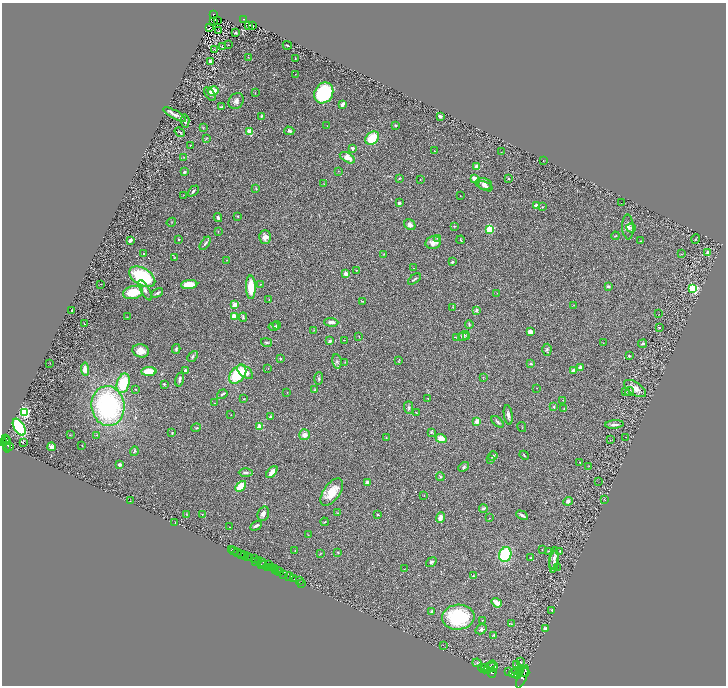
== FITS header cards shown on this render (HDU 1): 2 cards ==
NAXIS1  =                 1448
NAXIS2  =                 1367

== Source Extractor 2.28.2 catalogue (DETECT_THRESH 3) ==
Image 1448 x 1367 px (HDU 1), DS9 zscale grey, zoomed out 1/2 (1 PNG px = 2 x 2 image px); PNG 728 x 688 px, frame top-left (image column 1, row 1366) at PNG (2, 3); each listed source drawn as its Kron ellipse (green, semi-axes under 4 px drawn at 4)
Background 0.394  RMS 0.028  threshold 0.0837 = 3 sigma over >= 5 px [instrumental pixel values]
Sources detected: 326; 29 cannot appear on this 1/2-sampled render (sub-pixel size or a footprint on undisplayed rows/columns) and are neither listed nor drawn; the other 297 listed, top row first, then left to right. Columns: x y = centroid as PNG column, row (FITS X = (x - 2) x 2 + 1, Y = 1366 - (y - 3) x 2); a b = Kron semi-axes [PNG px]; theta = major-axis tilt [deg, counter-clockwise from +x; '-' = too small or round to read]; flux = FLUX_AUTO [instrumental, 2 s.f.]
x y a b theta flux
213 14 3 3 - 55
244 19 3 2 - 63
213 21 2 1 - 2.2
218 21 2 1 - 3
248 25 2 2 - 140
253 26 2 1 - 2
209 28 3 1 - 0.068
218 31 2 2 - 83
236 33 3 2 - 6.1
229 45 2 1 - 1.9
287 45 5 1 - 4.2
222 47 2 1 - 1.4
214 49 2 2 - 2.2
248 57 2 1 - 1.9
295 58 2 2 - 3.7
210 61 3 2 - 15
295 74 2 1 - 3.9
213 91 5 4 - 78
255 93 3 1 - 1.6
324 93 11 9 59 690
210 94 8 3 -53 9.8
236 101 8 7 - 21
343 104 4 2 - 26
222 107 4 2 - 5.6
175 114 13 3 -28 28
261 116 4 3 - 6
440 116 3 3 - 16
185 121 7 3 -85 10
396 125 3 2 - 7
327 126 2 1 - 2.7
203 128 3 2 - 2.8
289 131 5 3 - 12
180 132 5 2 - 7.6
249 132 3 2 - 230
372 138 8 6 38 140
206 139 4 3 - 4.3
190 145 3 2 - 3.1
352 148 4 3 - 16
434 151 2 1 - 1.4
501 152 2 1 - 1.9
184 157 3 3 - 4.5
347 158 8 4 -29 68
543 161 3 2 - 1.6
477 167 3 2 - 49
338 171 3 2 - 2.3
184 172 3 2 - 9.9
399 179 2 2 - 10
475 179 4 3 - 66
509 179 3 3 - 5.5
420 180 3 2 - 2.4
324 184 3 2 - 2.3
484 184 8 6 -14 28
485 186 8 3 -24 16
256 188 3 2 - 4.7
193 191 6 3 46 10
183 195 3 1 - 1.4
460 196 2 1 - 1.6
399 203 3 3 - 9
621 203 2 1 - 1.8
537 205 2 2 - 74
542 207 2 2 - 3.9
238 216 3 3 - 5
218 217 4 3 - 9.9
171 222 5 2 - 2.7
410 225 6 5 - 19
454 226 3 2 - 2.5
628 227 12 6 -86 28
631 228 5 4 - 8.7
490 229 3 3 - 430
218 232 3 2 - 2.4
615 236 4 2 - 3.6
265 237 7 6 - 30
437 238 3 3 - 5.3
179 239 2 2 - 23
696 239 5 2 - 2.9
130 240 4 3 - 13
461 240 4 2 - 4.5
640 241 3 2 - 4.2
205 243 7 3 56 9.9
433 243 8 6 13 42
707 253 3 3 - 20
143 254 2 2 - 6.7
384 254 2 2 - 3
681 254 2 2 - 3.6
174 258 4 3 - 3.6
227 260 3 2 - 2.4
452 262 2 2 - 6.5
413 268 2 1 - 1.4
356 270 2 2 - 7.7
346 274 2 2 - 100
142 277 14 8 -31 420
414 279 7 2 37 9.1
100 284 2 1 - 1.9
189 284 8 4 5 82
260 284 3 2 - 2.5
608 286 2 2 - 15
251 287 12 5 -89 140
693 289 3 3 - 750
145 290 11 4 -61 18
133 292 10 6 12 150
157 293 6 2 29 13
497 293 2 1 - 1.1
269 300 3 2 - 3
362 301 3 2 - 4.4
235 305 2 2 - 130
574 305 2 2 - 3
453 307 3 3 - 3.5
476 310 4 3 - 9.2
72 311 3 2 - 4.6
659 314 2 1 - 1.4
234 316 2 2 - 140
127 317 3 2 - 2.4
243 317 5 3 - 8.7
331 322 7 3 -3 30
84 324 2 1 - 1.4
469 324 4 2 - 7.4
277 325 4 3 - 13
274 326 5 3 - 8.8
659 327 3 2 - 3.6
314 330 3 2 - 2.4
530 332 4 3 - 31
359 336 2 2 - 2.6
463 336 6 4 30 9.1
467 336 3 3 - 3.9
457 337 2 2 - 2.2
344 340 3 1 - 1.7
330 341 4 3 - 13
266 342 6 3 -13 8.2
603 343 3 2 - 2.7
643 344 4 3 - 12
176 349 5 3 - 11
547 350 6 4 87 8.8
141 351 8 6 -14 56
193 356 6 4 47 9.5
629 356 2 2 - 16
281 359 3 3 - 4.9
398 361 4 2 - 3.6
337 362 7 4 -80 13
345 362 3 2 - 2.4
50 363 2 1 - 1.3
531 364 4 2 - 7.4
581 367 4 3 - 21
268 368 2 2 - 2
85 369 7 4 -86 34
573 370 3 3 - 16
185 371 2 2 - 49
149 372 7 4 1 130
245 372 9 5 -40 52
238 374 10 7 49 240
483 377 3 2 - 2.8
319 378 6 3 88 6.8
180 379 7 4 74 18
123 383 10 6 74 210
164 384 3 2 - 5.6
537 388 2 1 - 1.6
635 388 12 6 -34 45
136 390 3 2 - 2.5
314 390 4 3 - 5.2
625 392 3 3 - 5.7
629 392 5 3 - 15
287 393 3 2 - 1.8
222 394 5 3 - 8.4
428 398 3 2 - 2.5
244 399 2 2 - 3.7
563 400 2 2 - 1.5
214 403 2 1 - 1.9
108 406 20 16 -84 880
409 407 6 4 -89 11
554 407 2 2 - 16
564 409 3 2 - 2.7
24 412 3 3 - 1100
416 412 2 2 - 2.4
231 415 2 2 - 2
508 415 10 3 -82 18
270 417 4 3 - 7.2
477 421 4 3 - 39
498 422 7 3 -41 12
614 424 9 2 4 18
260 426 2 2 - 140
19 427 9 5 -59 440
522 427 5 1 - 2.4
196 428 5 3 - 6.7
431 432 4 3 - 4.6
172 433 2 2 - 4.5
70 435 3 2 - 2.4
97 435 3 2 - 3.3
305 435 5 5 - 28
626 437 2 2 - 1.5
386 438 3 2 - 4.6
441 438 5 4 - 43
6 439 3 2 - 390
610 440 2 2 - 2.1
6 441 3 2 - 320
3 442 3 3 - 930
24 442 2 1 - 110
7 444 8 2 -85 410
9 446 3 2 - 230
82 446 3 2 - 2.9
51 447 4 3 - 20
134 451 5 3 - 7.9
524 455 5 2 - 4.4
493 456 5 3 - 8.4
490 460 4 3 - 3.7
580 462 2 2 - 2.7
119 465 4 3 - 12
589 466 3 2 - 1.9
464 467 6 3 45 8.1
246 472 7 3 0 11
272 472 7 3 50 54
440 477 4 4 - 6.5
367 482 3 3 - 10
599 482 2 2 - 1.5
241 486 6 3 45 140
332 492 16 8 55 100
424 496 3 2 - 1.8
605 499 2 2 - 1.9
130 501 4 2 - 3.2
568 501 5 4 - 21
483 508 4 3 - 12
338 513 3 2 - 2.7
186 514 3 3 - 3.6
202 514 2 2 - 2.3
263 514 7 5 71 20
378 515 3 3 - 5.3
522 515 6 3 -28 16
440 517 6 4 68 31
490 518 3 2 - 2.8
325 522 4 2 - 4.1
175 523 3 1 - 1.6
256 526 6 3 31 15
230 527 2 1 - 2.2
308 535 3 2 - 1.9
231 550 2 1 - 19
542 550 2 1 - 1.6
234 551 2 1 - 59
295 551 3 1 - 1.6
338 552 4 3 - 6
549 552 4 3 - 7.3
560 552 3 2 - 3.3
238 553 2 1 - 210
242 554 2 1 - 530
320 554 3 2 - 3.7
505 555 7 6 - 370
245 556 3 2 - 86
248 556 3 1 - 37
250 557 4 2 - 110
254 558 3 2 - 590
531 558 3 2 - 4.6
554 558 11 3 83 20
256 561 3 1 - 460
259 561 2 1 - 340
263 562 3 1 - 360
431 562 6 4 37 11
554 562 11 4 83 17
262 564 3 1 - 230
264 564 2 2 - 280
269 564 4 2 - 440
267 567 3 2 - 360
271 567 2 1 - 360
274 568 3 2 - 820
557 568 2 1 - 1.4
404 569 2 2 - 2.3
276 570 2 1 - 230
278 570 2 2 - 530
280 572 4 1 - 55
284 574 3 2 - 700
473 576 2 2 - 13
289 577 4 2 - 550
293 579 4 2 - 88
300 580 3 1 - 160
301 583 3 1 - 23
497 603 5 3 - 55
552 610 3 2 - 3.3
432 611 4 3 - 9.1
458 617 16 12 5 430
482 620 2 2 - 2.5
511 624 3 2 - 2.8
481 629 6 4 30 14
545 629 2 2 - 48
494 635 2 2 - 19
443 645 2 1 - 1.4
520 662 3 2 - 3.5
477 663 4 3 - 5.1
517 665 2 1 - 1.5
490 667 7 2 47 4200
492 667 5 4 - 5600
483 668 5 2 - 3200
485 669 4 2 - 5500
487 671 3 2 - 2300
521 671 2 2 - 1100
508 672 2 1 - 220
523 672 6 3 0 3900
492 673 5 3 - 2800
519 673 3 2 - 2100
515 674 6 4 -8 8900
518 676 3 2 - 2700
522 677 12 4 68 5100
At the frame edge (FLAGS 8, measured only in part): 1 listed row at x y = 3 442
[29 sub-pixel or undisplayed-footprint detections neither listed nor drawn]